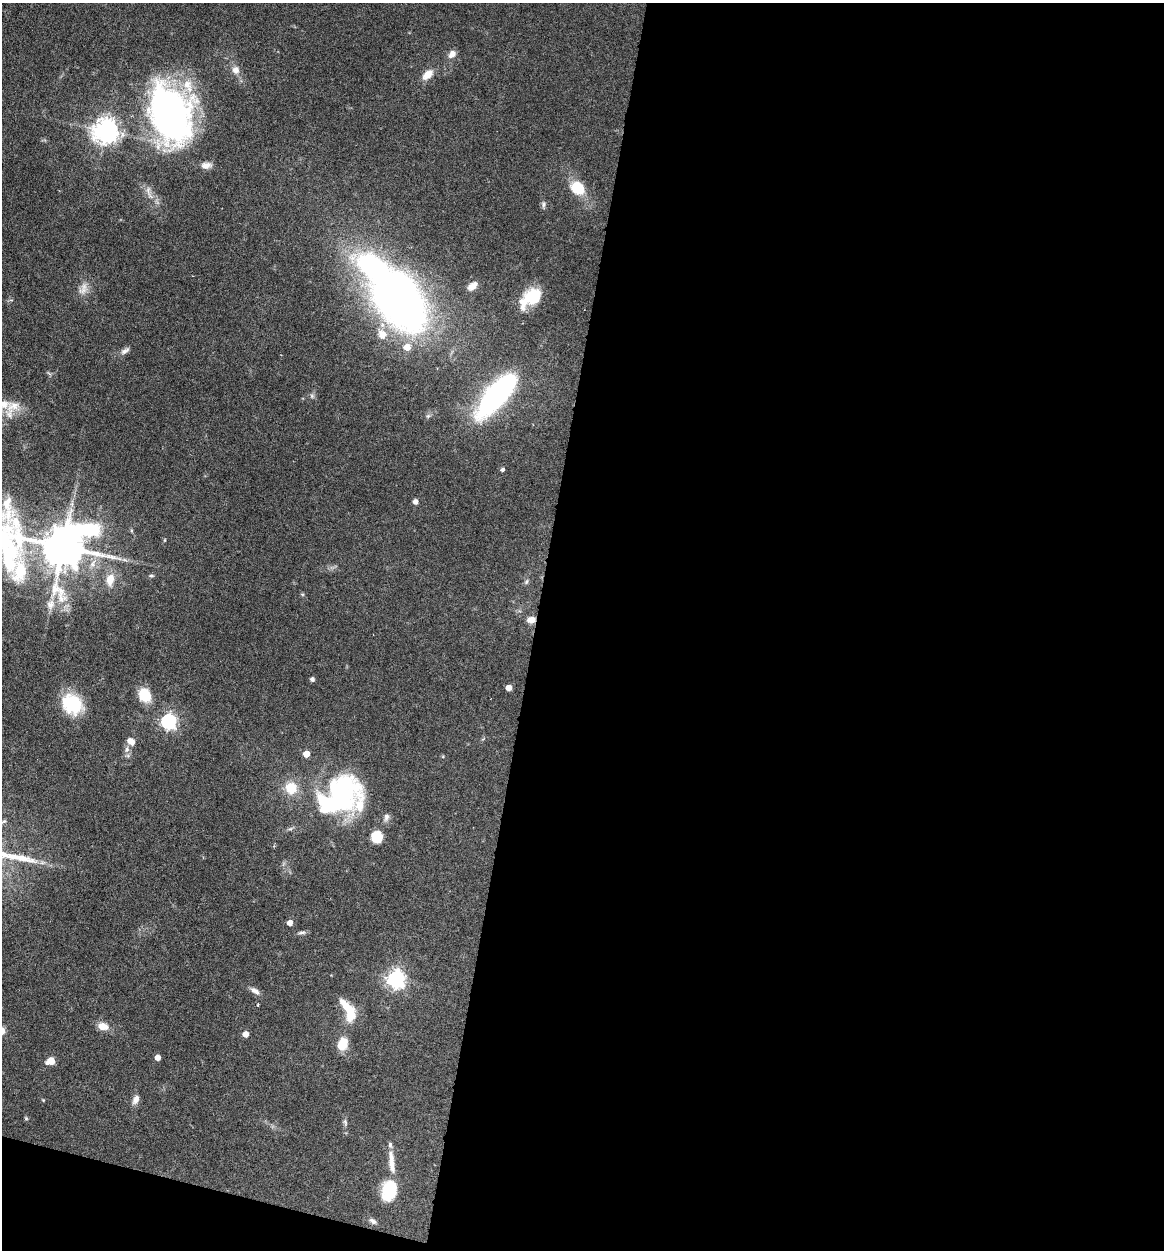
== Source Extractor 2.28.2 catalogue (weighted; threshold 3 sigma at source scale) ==
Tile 16 of 4 x 4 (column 4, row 4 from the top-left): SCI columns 3728-4889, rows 2-1249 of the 5010 x 4991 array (HDU 1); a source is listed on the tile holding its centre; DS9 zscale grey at full resolution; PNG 1166 x 1252 px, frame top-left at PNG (2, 3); no overlay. Shown black and unused: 56% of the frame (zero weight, under 4 of 7 exposures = <1% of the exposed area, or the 3 px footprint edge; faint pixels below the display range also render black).
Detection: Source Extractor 2.28.2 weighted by HDU 2 'WHT'; one run over the whole footprint, this tile lists its part. Background 0.0616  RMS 0.0029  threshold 0.0117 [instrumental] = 3 sigma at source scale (4.09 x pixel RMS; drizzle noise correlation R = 1.36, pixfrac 0.8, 0.05/0.05 arcsec/px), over >= 5 px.
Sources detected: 70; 4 inside a brighter object's white glare — not listed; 7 inside a brighter listed object's ellipse — not listed separately; the other 59 listed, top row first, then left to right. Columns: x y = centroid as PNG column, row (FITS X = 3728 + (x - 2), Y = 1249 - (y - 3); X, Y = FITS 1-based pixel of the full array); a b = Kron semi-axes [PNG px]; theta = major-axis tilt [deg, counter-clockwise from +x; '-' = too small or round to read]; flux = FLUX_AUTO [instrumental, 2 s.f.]
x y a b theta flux
452 54 11 8 53 1.6
236 70 10 9 - 1.8
428 74 14 8 41 3.2
170 114 66 44 -69 88
106 131 8 8 - 280
577 188 14 12 -28 8.6
149 192 24 6 -74 2
543 205 9 6 80 0.7
472 286 13 8 39 1.8
83 289 20 10 70 2.5
398 297 62 36 -56 190
531 298 26 15 40 10
382 334 11 10 - 3.3
125 351 14 6 33 1.2
495 395 48 20 51 53
312 396 6 6 - 0.56
12 408 34 17 58 7.1
428 416 7 5 45 0.6
503 470 4 4 - 0.61
415 502 4 4 - 1.5
165 540 5 3 - 0.24
62 547 33 18 -1 1100
151 576 7 3 -8 0.4
110 579 14 9 79 3.7
526 582 7 4 59 0.52
302 594 6 3 -18 0.31
50 604 15 11 73 2.7
531 620 9 7 4 2.3
312 679 6 5 - 0.63
509 688 4 4 - 2.7
145 695 16 12 -66 5.9
73 704 22 18 -40 14
168 721 6 6 - 69
131 741 11 8 -39 1.8
127 749 9 6 83 1.1
306 754 5 5 - 3.9
291 788 12 11 - 6.3
342 796 50 28 -42 28
386 817 11 7 76 1.1
290 829 7 4 18 0.5
377 837 12 12 - 4.9
290 923 4 4 - 2.4
302 933 12 4 3 0.71
396 979 7 7 - 120
255 991 12 6 -32 1.4
258 1004 4 2 - 0.2
346 1007 22 10 -45 5.6
103 1026 13 8 -11 2.8
245 1034 5 4 - 2.8
342 1044 14 10 72 5.2
157 1058 5 4 - 2.2
51 1061 6 5 - 6.5
136 1099 11 7 66 1.6
43 1100 4 4 - 0.23
26 1118 5 4 - 0.33
345 1122 10 5 -72 0.66
392 1163 33 7 -85 3.5
389 1190 23 15 78 11
373 1221 10 6 -38 0.86
Overlapping masked pixels (flux is a lower limit): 1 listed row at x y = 531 620
Isophote crosses this tile's border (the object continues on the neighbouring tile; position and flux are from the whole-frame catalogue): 1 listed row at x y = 62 547